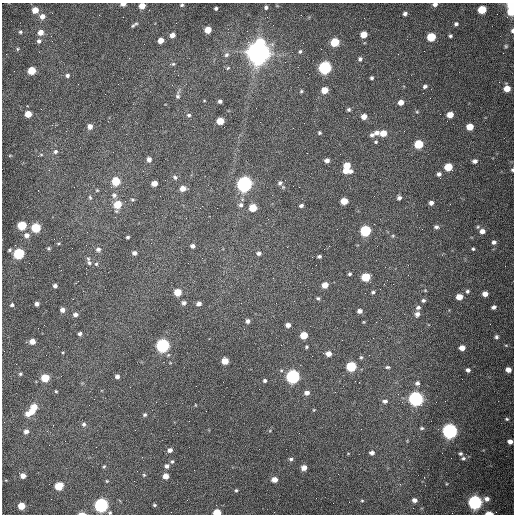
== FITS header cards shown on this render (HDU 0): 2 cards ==
NAXIS1  =                  512 /fastest changing axis
NAXIS2  =                  512 /next to fastest changing axis

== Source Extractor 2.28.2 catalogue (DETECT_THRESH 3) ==
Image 512 x 512 px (HDU 0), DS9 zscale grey, 1 PNG px = 1 image px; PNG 516 x 516 px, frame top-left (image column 1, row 512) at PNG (2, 3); no overlay
Background 1570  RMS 24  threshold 72.5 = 3 sigma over >= 5 px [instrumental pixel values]
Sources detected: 204; all 204 listed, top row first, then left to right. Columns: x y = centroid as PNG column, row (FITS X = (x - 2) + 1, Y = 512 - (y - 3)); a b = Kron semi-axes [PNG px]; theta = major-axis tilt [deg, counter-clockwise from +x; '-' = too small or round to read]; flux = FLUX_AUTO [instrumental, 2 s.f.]
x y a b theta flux
123 4 5 3 - 1.0e+04
435 4 5 4 - 5.8e+03
182 5 3 3 - 2.1e+03
512 5 5 4 - 1.7e+05
142 6 5 5 - 1.9e+04
266 7 4 3 - 3.3e+03
216 8 3 3 - 2.7e+03
35 10 5 5 - 1.9e+04
482 10 6 5 - 5.4e+04
511 11 6 5 - 4.0e+04
405 13 5 4 - 4.6e+03
42 16 6 5 - 1.0e+04
456 24 4 4 - 3.5e+03
133 26 7 5 56 3.1e+03
208 30 5 5 - 2.5e+04
512 31 4 3 - 3.4e+03
20 32 5 4 - 2.3e+03
41 32 6 5 - 1.3e+04
364 34 5 5 - 2.3e+04
172 35 5 4 - 9.4e+03
51 36 2 2 - 1.4e+03
450 36 3 3 - 2.6e+03
431 37 6 5 - 6.1e+04
161 40 5 4 - 1.4e+04
39 41 6 5 - 3.9e+03
335 42 5 5 - 6.9e+04
260 43 6 5 - 5.5e+04
506 46 5 4 - 1.9e+03
17 49 5 3 - 1.7e+03
321 49 2 2 - 7.8e+02
300 51 5 4 - 2.5e+03
258 53 9 8 - 2.4e+06
226 55 7 6 - 4.4e+03
360 59 5 5 - 4.0e+03
173 64 5 5 - 2.2e+03
228 68 5 4 - 1.9e+03
325 68 6 6 - 3.5e+05
32 70 5 5 - 4.3e+04
67 75 5 5 - 3.9e+03
372 78 4 4 - 2.6e+03
425 86 5 4 - 3.8e+03
507 89 5 5 - 2.0e+04
324 90 5 5 - 2.3e+04
301 91 5 4 - 2.1e+03
105 94 2 2 - 7.1e+02
178 96 9 6 85 4.6e+03
204 101 4 2 - 1.1e+03
220 101 4 4 - 4.0e+03
401 102 5 5 - 1.3e+04
349 109 4 4 - 3.0e+03
28 114 5 5 - 2.4e+04
189 115 6 5 - 3.4e+03
450 115 5 5 - 1.8e+04
364 116 5 4 - 1.3e+04
220 121 5 5 - 3.3e+04
90 126 6 5 - 8.8e+03
470 127 5 5 - 2.5e+04
293 128 2 2 - 6.9e+02
319 133 4 4 - 2.3e+03
377 133 6 5 - 7.3e+03
383 133 5 5 - 2.2e+04
372 135 5 4 - 4.6e+03
376 142 5 4 - 1.9e+03
419 144 5 5 - 6.6e+04
55 151 6 6 - 4.1e+03
41 155 5 4 - 1.8e+03
149 159 5 5 - 6.5e+03
327 160 4 4 - 6.2e+03
475 161 5 4 - 5.7e+03
347 165 6 5 - 2.6e+04
448 167 5 5 - 4.8e+04
512 170 4 3 - 2.4e+03
346 171 9 4 -8 1.7e+04
439 174 4 4 - 4.9e+03
175 177 7 5 -47 3.5e+03
116 181 6 5 - 4.5e+04
154 183 5 4 - 1.5e+04
280 183 7 6 - 4.8e+03
244 184 6 6 - 7.3e+05
299 187 2 2 - 9.7e+02
183 188 5 5 - 1.3e+04
97 190 5 4 - 1.7e+03
114 195 7 7 - 5.5e+03
90 197 6 4 -68 2.2e+03
399 198 4 4 - 4.8e+03
132 200 5 4 - 2.1e+03
344 201 5 5 - 2.8e+04
431 203 4 4 - 5.6e+03
118 205 6 5 - 4.2e+04
241 205 6 6 - 4.5e+03
301 206 4 3 - 3.6e+03
253 208 5 5 - 3.7e+04
22 225 5 5 - 6.9e+04
436 227 6 4 -11 3.7e+03
36 228 6 5 - 8.2e+04
365 231 6 5 - 1.7e+05
482 231 6 6 - 9.8e+03
27 235 7 6 - 7.3e+03
393 236 5 4 - 1.9e+03
128 237 4 3 - 2.4e+03
494 242 6 5 - 4.9e+03
192 246 5 4 - 5.1e+03
48 248 4 4 - 2.1e+03
98 249 7 6 - 4.9e+03
473 249 3 3 - 2.3e+03
9 250 4 3 - 2.4e+03
134 253 5 4 - 5.3e+03
259 253 5 5 - 4.3e+03
19 254 6 5 - 1.4e+05
319 256 4 3 - 3.1e+03
89 263 8 5 -62 4.2e+03
96 264 5 5 - 2.2e+03
349 274 4 3 - 2.4e+03
366 277 6 5 - 6.5e+04
325 285 5 5 - 1.6e+04
55 286 4 4 - 4.3e+03
425 290 5 3 - 1.4e+03
467 291 5 5 - 3.1e+03
178 292 5 5 - 3.3e+04
373 292 4 3 - 2.6e+03
485 294 5 4 - 1.1e+04
459 297 5 5 - 1.9e+04
318 298 5 4 - 2.5e+03
423 300 4 4 - 3.3e+03
184 303 5 5 - 4.4e+03
276 303 2 2 - 9.5e+02
12 304 5 4 - 3.0e+03
37 304 4 4 - 5.5e+03
199 304 5 4 - 6.4e+03
493 307 5 4 - 5.0e+03
418 308 7 5 17 4.2e+03
62 310 5 5 - 7.1e+03
360 311 5 4 - 6.4e+03
75 314 5 4 - 5.8e+03
417 314 6 5 - 7.0e+03
381 319 2 2 - 8.6e+02
248 321 5 4 - 5.1e+03
288 325 5 4 - 7.8e+03
80 334 4 4 - 4.4e+03
304 335 5 5 - 3.1e+04
496 337 6 5 - 3.8e+03
32 342 5 4 - 1.4e+04
163 345 6 6 - 3.6e+05
506 345 5 3 - 1.8e+03
306 347 4 4 - 2.1e+03
462 348 5 4 - 1.2e+04
328 354 6 5 - 1.1e+04
361 357 6 5 - 2.6e+03
225 361 5 5 - 2.2e+04
351 366 6 5 - 1.0e+05
387 367 6 4 0 2.5e+03
468 370 4 4 - 4.9e+03
508 370 5 5 - 1.1e+04
20 374 4 4 - 2.1e+03
117 376 4 4 - 5.2e+03
293 376 6 6 - 4.3e+05
45 378 5 5 - 4.9e+04
265 381 4 4 - 3.1e+03
417 383 6 6 - 4.5e+03
56 391 4 3 - 1.5e+03
307 393 6 5 - 6.9e+03
416 399 6 6 - 5.7e+05
385 401 7 5 8 5.5e+03
34 407 5 5 - 1.8e+04
314 410 4 4 - 1.4e+03
32 411 6 5 - 1.4e+04
28 414 6 5 - 1.0e+04
145 415 5 5 - 2.7e+03
507 419 5 4 - 2.3e+03
189 421 2 2 - 7.2e+02
84 424 6 5 - 3.8e+03
422 428 6 4 12 2.6e+03
26 431 5 5 - 6.1e+03
450 431 6 6 - 6.4e+05
510 441 5 4 - 7.9e+03
170 450 5 4 - 7.0e+03
372 453 5 4 - 6.0e+03
460 454 4 4 - 2.8e+03
463 458 6 5 - 3.7e+03
291 459 5 4 - 3.1e+03
172 461 6 4 61 2.6e+03
104 466 5 4 - 2.0e+03
167 466 5 5 - 4.8e+03
304 468 5 4 - 1.2e+04
144 475 5 4 - 1.9e+03
23 476 5 4 - 9.7e+03
166 476 5 5 - 1.4e+04
274 480 5 5 - 1.2e+04
107 481 4 4 - 1.5e+03
400 484 2 2 - 1.2e+03
59 486 6 5 - 4.2e+04
236 490 4 3 - 1.9e+03
316 498 2 2 - 3.4e+03
487 499 7 6 - 8.1e+03
414 500 6 5 - 6.4e+03
362 501 5 3 - 1.8e+03
475 502 6 6 - 5.0e+05
101 505 6 6 - 4.5e+05
154 505 4 4 - 2.1e+03
21 506 5 5 - 2.6e+04
217 512 5 4 - 3.7e+04
82 513 8 3 0 6.1e+03
110 513 5 5 - 2.4e+03
489 513 6 3 -1 1.7e+04
At the frame edge (FLAGS 8, measured only in part): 12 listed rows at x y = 123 4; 435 4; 512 5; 142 6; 511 11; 512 31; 512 170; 510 441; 217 512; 82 513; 110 513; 489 513